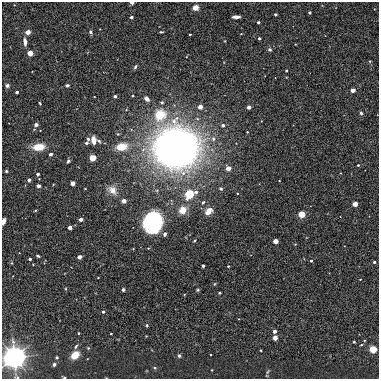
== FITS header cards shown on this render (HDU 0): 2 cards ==
NAXIS1  =                  377
NAXIS2  =                  377

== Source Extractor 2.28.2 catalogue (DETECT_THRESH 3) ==
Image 377 x 377 px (HDU 0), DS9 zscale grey, 1 PNG px = 1 image px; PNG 381 x 381 px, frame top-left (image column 1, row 377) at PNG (2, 2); no overlay
Background 8.87e-04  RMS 0.0095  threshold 0.0286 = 3 sigma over >= 5 px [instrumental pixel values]
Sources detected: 102; all 102 listed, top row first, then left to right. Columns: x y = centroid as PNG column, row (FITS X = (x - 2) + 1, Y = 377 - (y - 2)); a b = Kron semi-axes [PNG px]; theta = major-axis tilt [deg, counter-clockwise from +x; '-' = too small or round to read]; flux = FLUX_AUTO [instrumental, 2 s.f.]
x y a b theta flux
132 2 4 2 - 5.1
195 8 5 5 - 5.4
310 13 3 3 - 0.74
275 14 3 3 - 1.5
131 17 3 3 - 2.2
236 17 7 3 1 2.9
258 22 3 3 - 1.8
28 32 4 3 - 8.1
90 32 5 4 - 1.1
161 32 3 2 - 0.63
190 34 3 2 - 0.81
259 38 3 3 - 1.4
25 42 8 4 -84 3.4
270 50 5 4 - 1.2
30 53 4 3 - 18
370 61 4 3 - 0.53
135 67 5 4 - 1.1
286 71 3 3 - 0.69
7 85 4 4 - 1.9
67 85 4 3 - 1.5
353 90 3 3 - 8.7
17 92 3 3 - 2.3
115 96 3 3 - 1.8
147 99 6 5 - 2.1
162 102 4 4 - 1.3
40 103 3 2 - 0.61
200 107 3 3 - 8.1
249 107 4 3 - 4.6
361 113 5 4 - 0.97
160 115 16 15 - 16
36 125 4 3 - 2.4
223 125 3 3 - 2.5
247 132 3 2 - 0.42
118 134 5 4 - 0.73
88 139 5 4 - 1.3
213 139 6 6 - 2.2
94 140 7 4 -83 6.3
99 141 6 4 -43 1.2
86 143 5 4 - 1.2
38 147 10 6 5 13
122 147 11 8 8 12
176 148 29 26 -4 480
51 154 4 3 - 1.6
93 158 5 5 - 6.8
68 161 5 4 - 1.1
358 165 3 3 - 0.78
228 168 4 3 - 8.8
6 171 3 3 - 0.79
38 174 3 3 - 1.9
29 180 3 3 - 1.6
73 183 4 4 - 2.5
38 186 4 3 - 2.1
221 188 4 4 - 1.6
112 190 16 10 -37 5.7
196 192 5 4 - 1.8
189 194 4 4 - 91
124 201 4 3 - 7.3
203 202 5 3 - 0.82
355 204 4 3 - 14
35 210 3 2 - 0.58
182 210 6 5 - 9.4
208 211 8 6 54 6.5
301 214 4 4 - 37
81 219 3 3 - 4.4
3 221 5 3 - 3.6
153 222 13 12 - 110
70 227 3 3 - 4.7
165 234 5 4 - 1.6
194 241 3 2 - 0.59
275 241 4 3 - 11
38 256 4 3 - 0.93
79 257 4 3 - 5.4
30 259 3 3 - 1.9
311 261 3 3 - 1.3
374 262 3 3 - 1.4
11 263 4 3 - 0.7
203 266 3 3 - 1.6
228 266 3 3 - 0.61
360 279 2 2 - 0.41
123 290 3 3 - 1.5
198 290 4 3 - 0.76
219 293 3 3 - 0.98
103 312 3 3 - 1.4
147 325 5 3 - 0.66
274 331 3 3 - 3.9
78 333 4 2 - 0.49
111 334 2 2 - 0.57
275 338 3 3 - 10
354 342 3 3 - 0.63
76 346 6 4 67 1
88 348 4 4 - 0.6
373 349 4 4 - 52
261 350 2 2 - 0.48
75 355 7 5 44 10
179 356 5 4 - 1.3
14 357 8 8 - 430
57 357 3 3 - 0.82
54 364 3 3 - 3
155 368 5 4 - 0.83
212 370 2 2 - 0.48
267 372 6 3 70 0.84
64 378 4 3 - 0.79
At the frame edge (FLAGS 8, measured only in part): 4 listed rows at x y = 132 2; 3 221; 14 357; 64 378